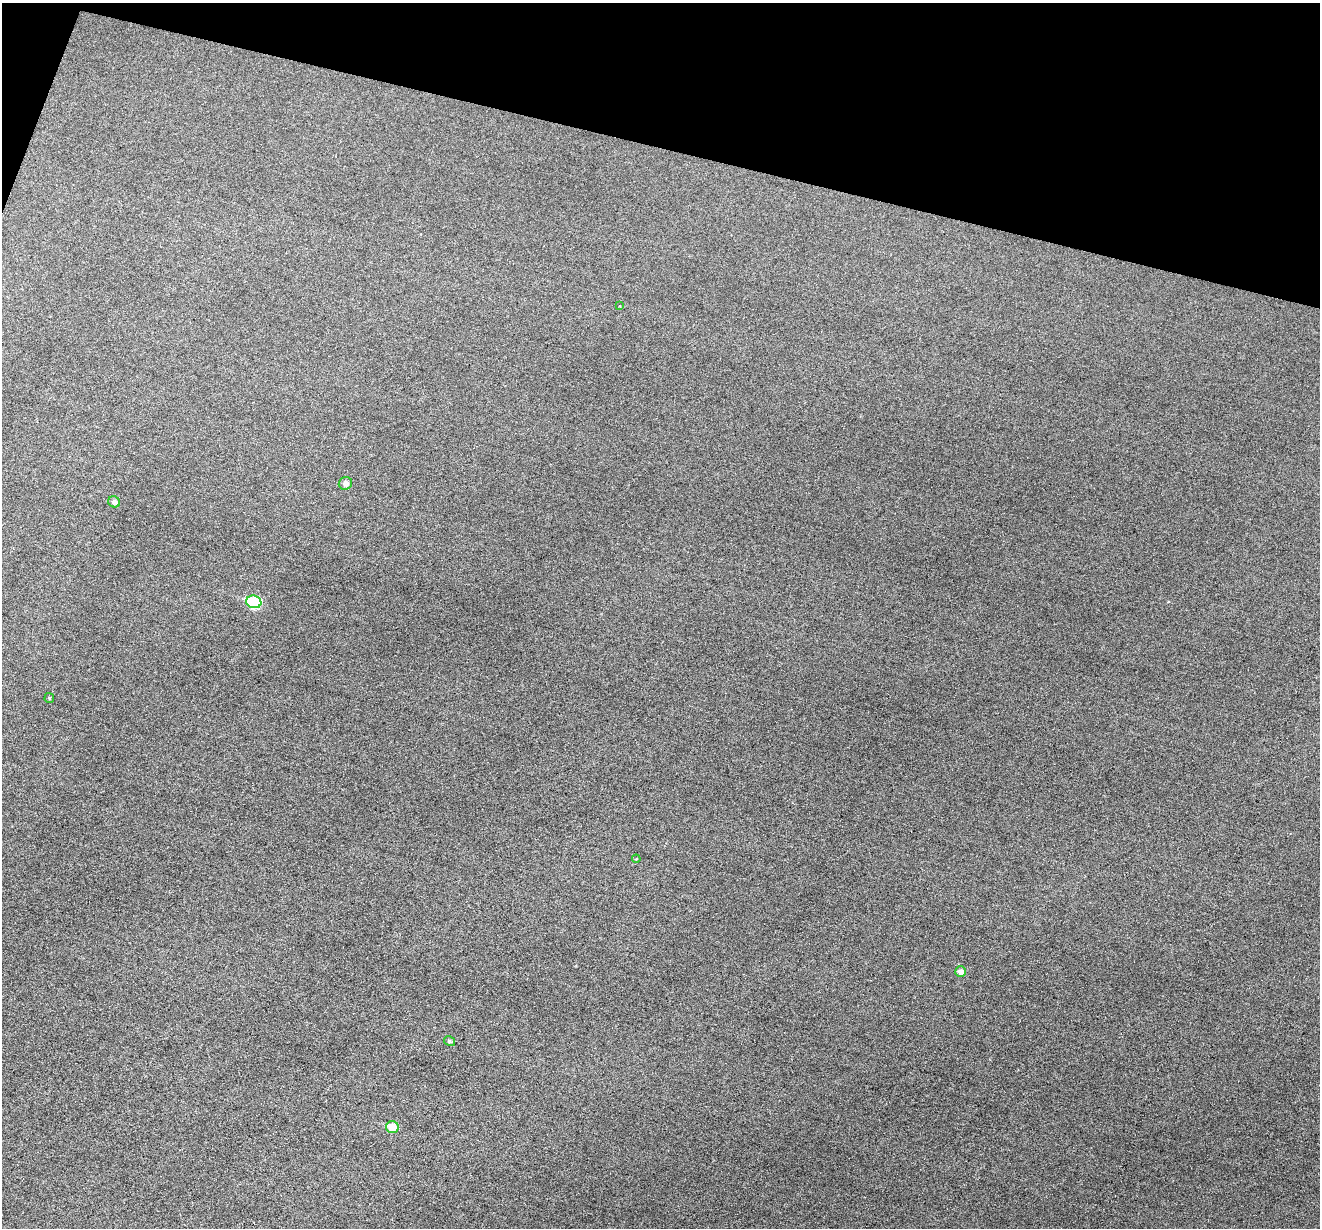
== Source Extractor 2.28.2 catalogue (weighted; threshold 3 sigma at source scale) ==
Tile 2 of 4 x 4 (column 2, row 1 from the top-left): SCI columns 1319-2636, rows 3810-5035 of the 5274 x 5294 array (HDU 1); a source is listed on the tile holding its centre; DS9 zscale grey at full resolution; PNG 1322 x 1230 px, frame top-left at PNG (2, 3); each listed source drawn as its Kron ellipse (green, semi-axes under 4 px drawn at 4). Shown black and unused: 12% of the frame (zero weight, under 3 of 6 exposures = <1% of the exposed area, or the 3 px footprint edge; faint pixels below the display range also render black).
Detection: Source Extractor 2.28.2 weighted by HDU 2 'WHT'; one run over the whole footprint, this tile lists its part. Background 0.0474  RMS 0.0055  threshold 0.0225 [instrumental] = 3 sigma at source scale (4.09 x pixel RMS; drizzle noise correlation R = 1.36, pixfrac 0.8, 0.05/0.05 arcsec/px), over >= 5 px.
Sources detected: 9; all 9 listed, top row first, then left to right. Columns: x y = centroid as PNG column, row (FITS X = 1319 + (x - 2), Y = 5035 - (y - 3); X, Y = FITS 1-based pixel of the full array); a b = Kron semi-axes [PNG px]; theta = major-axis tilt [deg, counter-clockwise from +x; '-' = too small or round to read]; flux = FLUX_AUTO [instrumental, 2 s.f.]
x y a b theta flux
619 306 3 3 - 0.48
345 483 7 6 - 2.3
114 502 6 5 - 1.7
254 602 7 6 - 29
49 698 5 5 - 0.58
636 859 4 3 - 0.44
960 972 5 5 - 2.9
449 1041 6 4 -31 0.97
392 1127 6 6 - 7.9